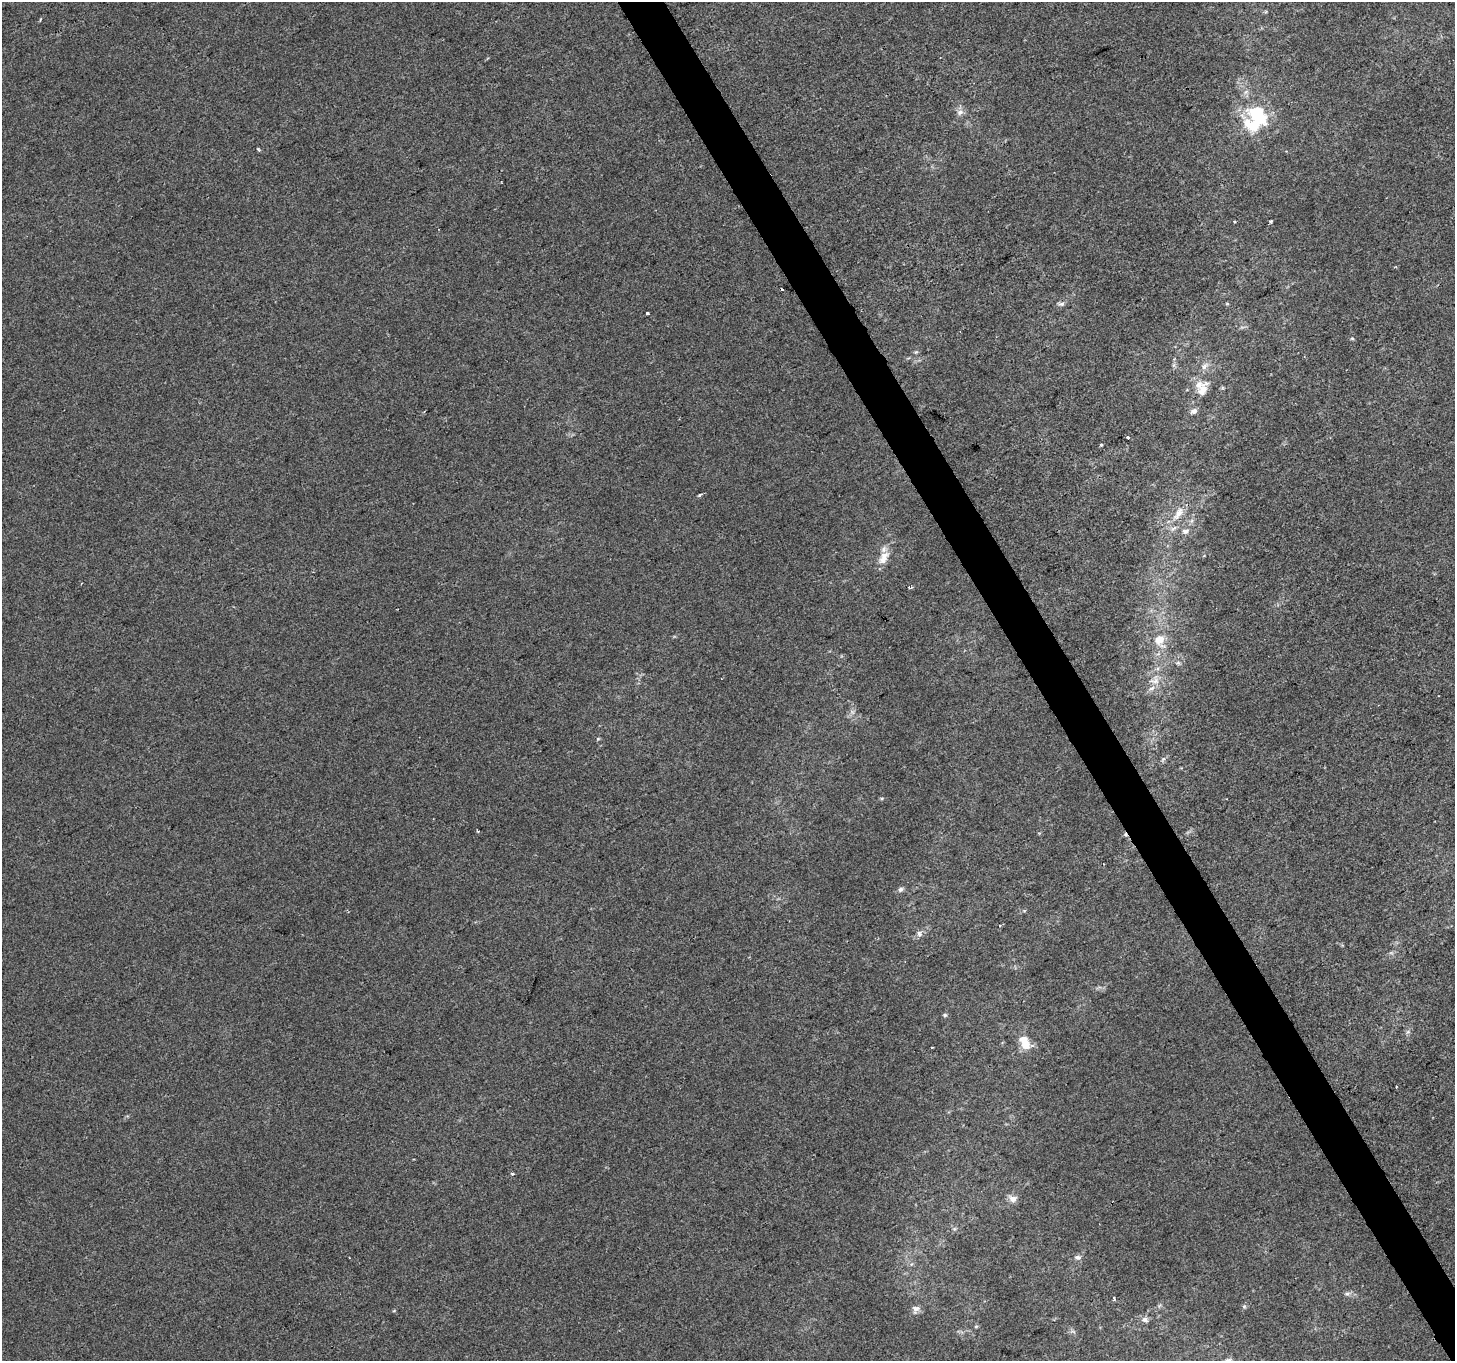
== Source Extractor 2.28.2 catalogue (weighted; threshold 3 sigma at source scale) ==
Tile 6 of 4 x 4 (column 2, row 2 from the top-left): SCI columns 1454-2906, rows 2825-4183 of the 5816 x 5708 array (HDU 1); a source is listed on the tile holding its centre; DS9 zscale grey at full resolution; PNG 1457 x 1363 px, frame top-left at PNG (2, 2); no overlay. Shown black and unused: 3% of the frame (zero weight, under 2 of 3 exposures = <1% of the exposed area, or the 3 px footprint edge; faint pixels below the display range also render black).
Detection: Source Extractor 2.28.2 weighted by HDU 2 'WHT'; one run over the whole footprint, this tile lists its part. Background 6.12e-05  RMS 0.0045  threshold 0.0204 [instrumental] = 3 sigma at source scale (4.5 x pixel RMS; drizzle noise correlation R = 1.50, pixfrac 1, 0.0396/0.0396 arcsec/px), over >= 5 px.
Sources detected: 47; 1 inside a brighter object's white glare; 2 cosmic-ray / hot-pixel residue — not listed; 2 inside a brighter listed object's ellipse — not listed separately; the other 42 listed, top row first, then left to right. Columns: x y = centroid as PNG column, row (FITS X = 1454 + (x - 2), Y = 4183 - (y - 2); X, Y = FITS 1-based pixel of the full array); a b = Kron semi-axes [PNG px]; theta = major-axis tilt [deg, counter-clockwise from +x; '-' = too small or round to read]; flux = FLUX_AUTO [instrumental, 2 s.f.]
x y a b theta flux
40 19 4 3 - 0.48
960 112 9 7 30 2.1
1257 114 24 16 -47 25
258 150 5 3 - 0.59
1271 221 3 3 - 1.2
1234 222 3 2 - 0.6
1061 304 11 6 3 1.3
1227 304 5 3 - 0.45
647 313 4 3 - 1
1352 338 5 4 - 0.57
916 352 6 4 43 0.6
1204 366 12 7 53 2.2
1203 390 16 11 63 5
1194 411 8 6 25 1.7
1128 437 3 3 - 2.8
1101 445 4 3 - 0.58
700 495 5 3 - 1.1
1178 513 20 9 56 5.6
1185 531 10 7 10 1.8
884 558 22 11 57 5.7
909 588 4 3 - 0.94
1160 640 15 12 -68 7.6
1178 663 7 5 -43 0.94
1155 680 15 11 77 5.4
598 739 5 5 - 0.55
1163 759 7 4 45 0.96
478 831 3 3 - 0.58
900 889 7 6 - 1.2
919 933 8 6 -74 1.4
945 1015 6 5 - 0.71
1408 1032 7 5 44 1
1025 1045 13 11 -67 5.8
413 1159 3 2 - 0.44
512 1174 3 3 - 1.1
1013 1199 10 8 2 2.8
954 1229 6 4 44 0.74
1078 1257 9 6 -1 1.5
1347 1294 7 6 - 1.2
1114 1299 4 3 - 0.94
916 1309 11 10 - 2.4
1144 1320 9 7 -12 1.9
976 1326 6 4 2 0.57
Unlisted compact peaks at least as high as the median listed source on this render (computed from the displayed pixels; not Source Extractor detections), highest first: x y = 1244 1306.